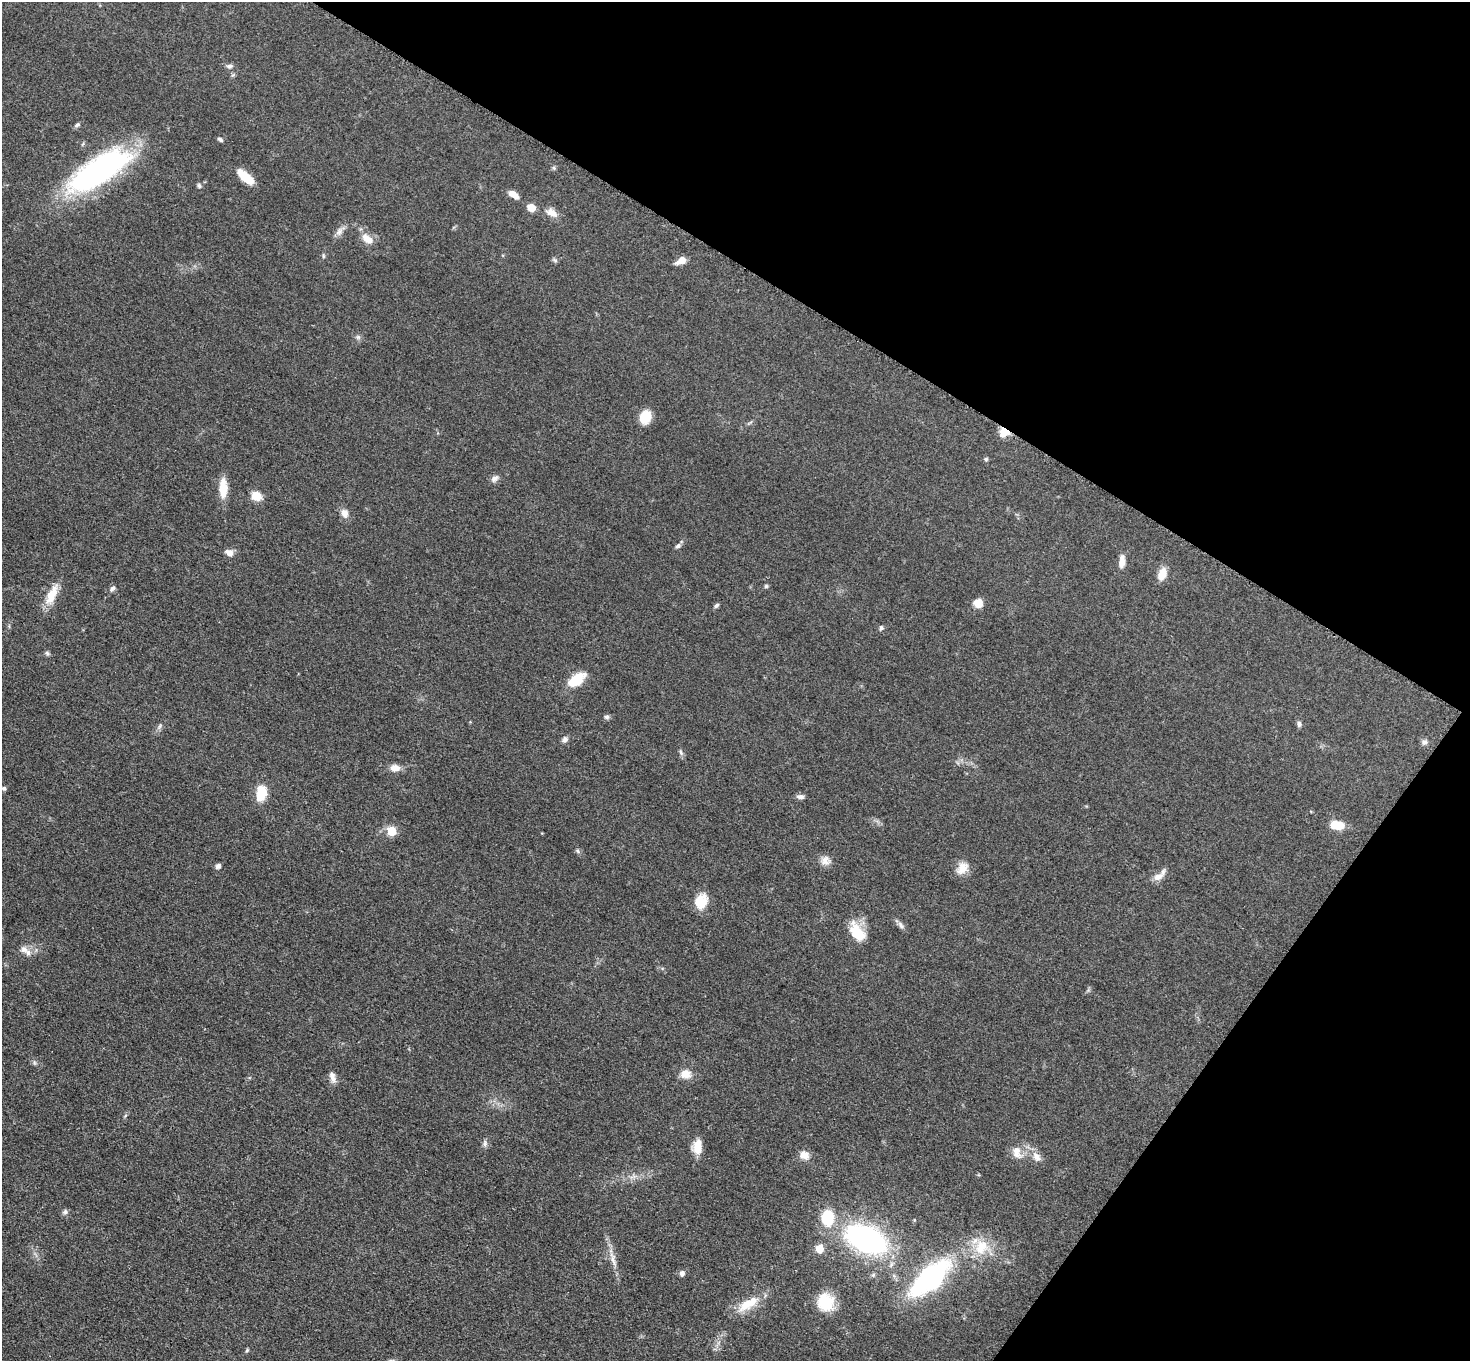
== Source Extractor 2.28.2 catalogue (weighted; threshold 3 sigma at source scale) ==
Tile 8 of 4 x 4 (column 4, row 2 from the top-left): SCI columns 4416-5883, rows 2879-4237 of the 5892 x 5898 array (HDU 1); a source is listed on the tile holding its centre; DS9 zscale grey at full resolution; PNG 1472 x 1363 px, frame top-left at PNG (2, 2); no overlay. Shown black and unused: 29% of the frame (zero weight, under 3 of 5 exposures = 1% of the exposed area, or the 3 px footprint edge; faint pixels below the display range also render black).
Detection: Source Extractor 2.28.2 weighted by HDU 2 'WHT'; one run over the whole footprint, this tile lists its part. Background 0.0481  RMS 0.0054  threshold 0.0242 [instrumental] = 3 sigma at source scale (4.5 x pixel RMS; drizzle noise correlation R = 1.50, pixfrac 1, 0.05/0.05 arcsec/px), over >= 5 px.
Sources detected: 75; all 75 listed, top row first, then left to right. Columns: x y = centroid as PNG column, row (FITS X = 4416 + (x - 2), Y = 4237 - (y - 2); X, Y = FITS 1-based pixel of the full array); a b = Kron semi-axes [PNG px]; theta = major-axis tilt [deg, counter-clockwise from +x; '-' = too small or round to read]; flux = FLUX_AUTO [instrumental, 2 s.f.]
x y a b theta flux
229 66 9 6 -3 1.6
77 125 8 5 26 1.1
220 139 8 4 -37 1
554 168 6 4 -71 0.76
97 171 61 22 33 150
245 177 19 8 -40 12
199 186 7 5 -63 0.96
514 195 13 7 -36 3.8
531 207 6 6 - 7.9
551 212 16 9 -30 4.4
339 231 13 8 59 2.8
367 239 16 9 -39 5.7
323 256 6 4 -90 0.69
555 260 7 4 -45 0.9
681 260 12 7 34 4.6
358 337 6 6 - 1.2
645 417 12 10 72 12
1004 432 11 10 - 6
986 459 5 4 - 0.91
494 478 12 6 41 2.1
223 488 21 9 -90 9.9
256 496 9 8 - 9.1
345 513 11 9 -78 3.5
678 546 8 6 29 1.3
229 552 11 7 -23 3.1
1122 561 18 7 84 3.9
1162 574 13 8 72 6.9
766 586 5 5 - 0.79
112 588 10 5 49 1.5
52 595 28 10 66 9.7
978 603 10 9 - 5.4
716 605 6 5 - 1.1
881 628 6 5 - 1.1
47 653 7 5 -85 1
576 679 23 11 36 12
607 717 6 6 - 1.4
1299 724 6 5 - 1.6
160 726 8 4 71 1.1
565 739 8 7 - 1.7
1424 742 8 7 - 1.6
681 752 8 5 -70 1.2
395 768 11 8 0 4.4
4 788 6 5 - 1
261 793 16 10 77 12
800 797 10 6 -7 1.9
1337 825 13 8 -10 11
391 831 5 5 - 20
578 851 6 4 -71 0.82
825 861 13 12 - 3.9
218 866 5 5 - 2.1
962 868 17 12 54 6.3
1158 877 14 8 23 4.4
700 901 17 13 51 11
901 925 12 5 -60 1.8
857 932 22 13 -55 15
24 949 11 10 - 3.6
34 1062 7 4 -72 0.88
686 1074 13 10 -8 5.7
332 1077 16 7 -73 2.9
485 1143 9 6 80 1.6
697 1146 18 10 85 7.2
1017 1152 18 13 -70 6.1
804 1155 13 11 -44 4.4
1036 1156 15 9 -55 4.4
65 1212 8 6 33 1.5
827 1217 17 13 89 19
866 1239 32 17 -24 130
981 1247 23 18 65 15
819 1249 5 5 - 13
613 1259 25 5 -73 4.8
682 1273 5 5 - 2.4
931 1277 53 22 42 85
825 1302 20 18 -68 16
748 1304 35 12 32 12
247 1350 5 4 - 0.7
Overlapping masked pixels (flux is a lower limit): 1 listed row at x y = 1004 432